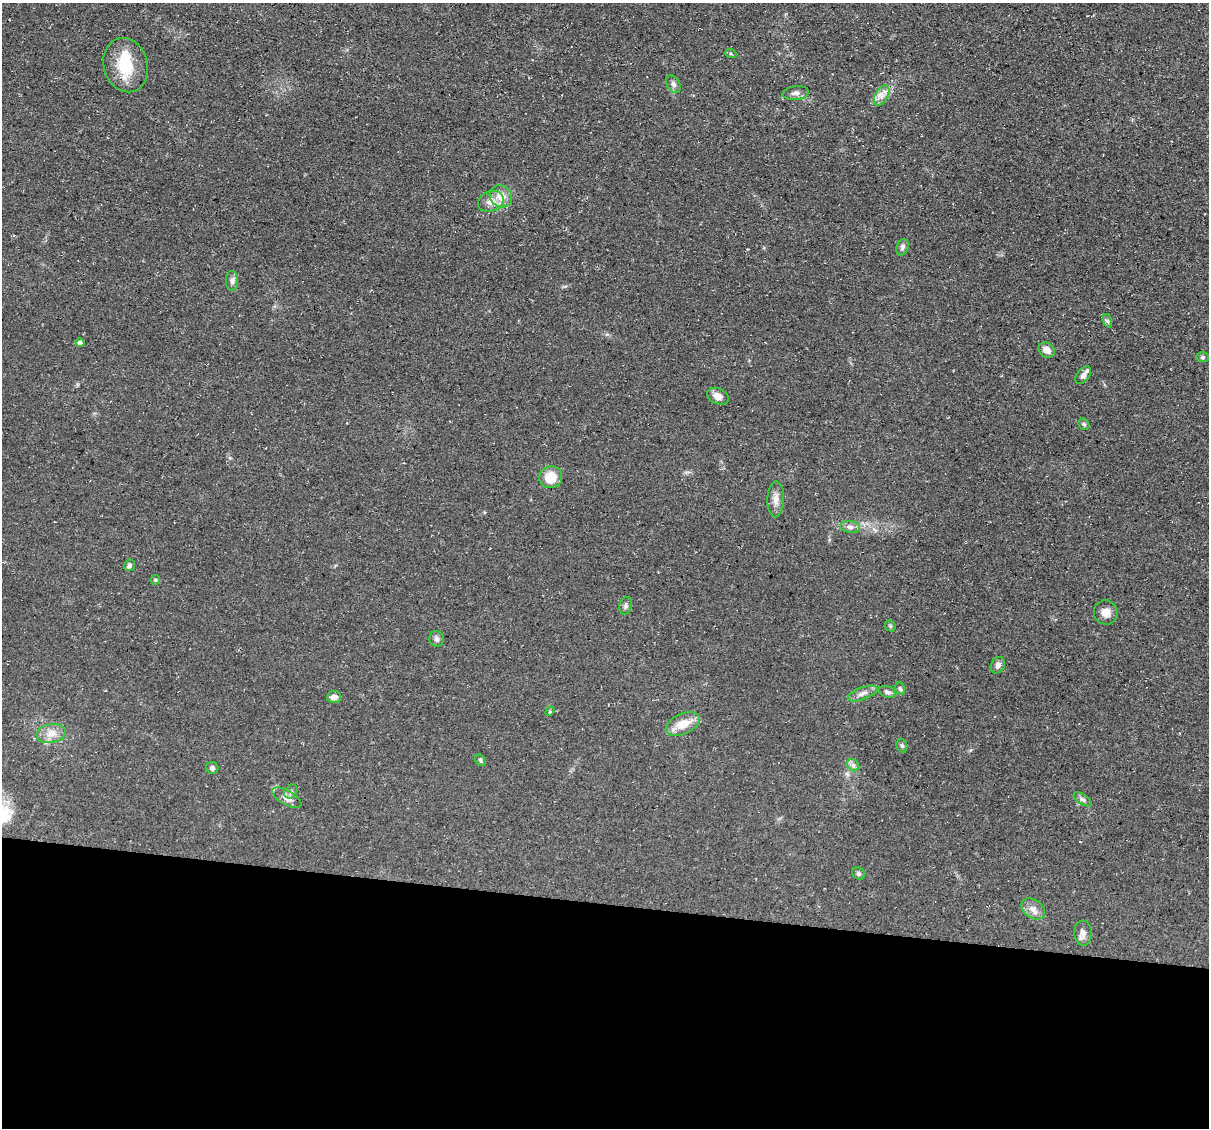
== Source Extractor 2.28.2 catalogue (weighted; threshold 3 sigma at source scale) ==
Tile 14 of 4 x 4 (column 2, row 4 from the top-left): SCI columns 1208-2414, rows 231-1356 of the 4832 x 4851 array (HDU 1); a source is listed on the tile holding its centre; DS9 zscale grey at full resolution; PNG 1211 x 1130 px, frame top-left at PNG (2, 3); each listed source drawn as its Kron ellipse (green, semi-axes under 4 px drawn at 4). Shown black and unused: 20% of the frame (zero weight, under 3 of 4 exposures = <1% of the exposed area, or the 3 px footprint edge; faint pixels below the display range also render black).
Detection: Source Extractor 2.28.2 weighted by HDU 2 'WHT'; one run over the whole footprint, this tile lists its part. Background 0.0753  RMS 0.0077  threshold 0.0345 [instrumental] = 3 sigma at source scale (4.5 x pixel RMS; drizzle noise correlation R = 1.50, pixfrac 1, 0.05/0.05 arcsec/px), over >= 5 px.
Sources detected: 44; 1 inside a brighter object's white glare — neither listed nor drawn; the other 43 listed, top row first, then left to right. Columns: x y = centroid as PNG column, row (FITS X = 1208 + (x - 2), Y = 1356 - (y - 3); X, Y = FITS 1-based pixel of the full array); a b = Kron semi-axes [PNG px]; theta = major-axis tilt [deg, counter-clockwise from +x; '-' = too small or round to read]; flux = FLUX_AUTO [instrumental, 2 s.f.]
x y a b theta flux
731 54 6 3 -19 0.82
126 65 27 22 -74 26
673 84 10 6 -57 2.5
796 93 13 7 6 3.4
881 96 11 6 60 4.5
501 196 12 10 -44 9.5
491 201 13 10 24 6.4
902 247 8 6 72 2.3
232 281 10 6 -88 2.8
1108 321 7 4 -70 1.3
80 343 4 4 - 2.6
1047 350 9 7 -36 5.1
1203 357 6 5 - 1.2
1083 375 10 6 53 3.9
718 396 11 7 -24 5.8
1084 424 6 5 - 1.4
551 477 11 11 - 13
776 499 18 8 88 5.3
850 527 10 6 -7 3
129 565 6 5 - 1.8
155 580 5 4 - 0.81
626 606 9 6 76 1.9
1106 612 12 11 - 5.7
890 626 6 5 - 1.1
437 639 8 7 - 2.3
998 665 8 6 61 2.9
900 689 6 5 - 1.4
887 692 9 5 -16 2.5
863 693 15 6 21 4
334 697 7 6 - 4.1
550 711 5 3 - 0.76
683 724 18 10 24 13
51 734 15 9 10 6.9
902 746 7 5 -75 1.5
480 760 6 5 - 1.3
853 765 7 5 -45 2
212 768 6 6 - 1.9
291 792 7 6 - 1.8
287 798 16 7 -30 4.6
1083 799 10 5 -34 2.1
858 874 7 5 -47 1.6
1033 909 13 9 -37 5.1
1083 933 12 9 -88 3.9